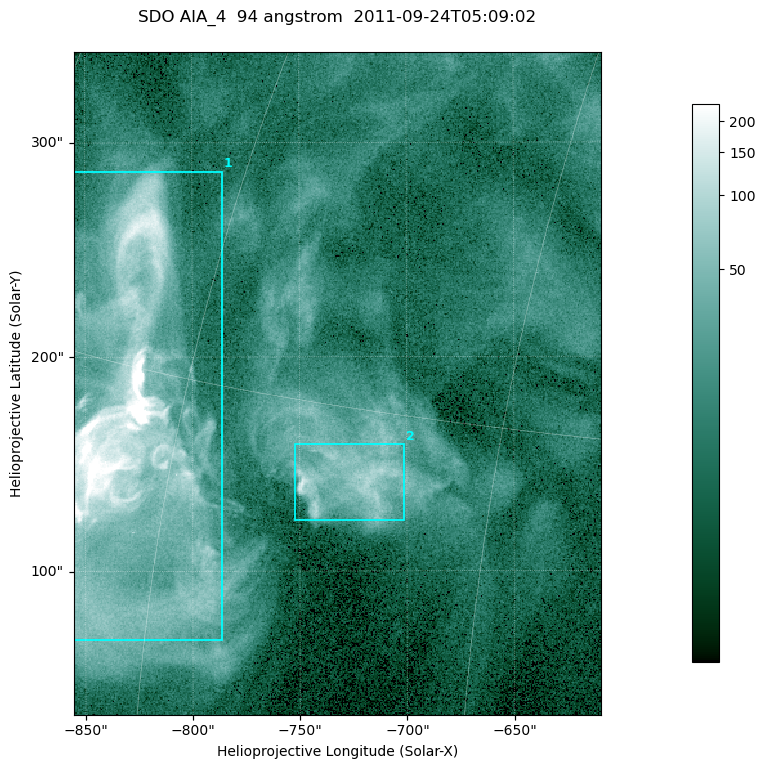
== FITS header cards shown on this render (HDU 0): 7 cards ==
TELESCOP= 'SDO     '           /
INSTRUME= 'AIA_4   '           /
WAVELNTH=                   94 /
WAVEUNIT= 'angstrom'           /
DATE-OBS= '2011-09-24T05:09:02.12' /
CTYPE1  = 'HPLN-TAN'           /
CTYPE2  = 'HPLT-TAN'           /

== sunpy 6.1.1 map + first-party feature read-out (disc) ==
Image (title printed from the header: SDO AIA_4  94 angstrom  2011-09-24T05:09:02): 410 x 515 px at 0.6 arcsec/px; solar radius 956 arcsec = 1593 px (partial field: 2.6% of the solar disc is inside the frame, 100% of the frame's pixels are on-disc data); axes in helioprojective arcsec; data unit not stated in the header (colour bar unlabelled)
Pointing: header CRPIX1/2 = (2058.48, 2043.05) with CRVAL1/2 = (0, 0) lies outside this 410 x 515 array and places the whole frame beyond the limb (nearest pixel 1.41 R_sun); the SolarSoft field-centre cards XCEN/YCEN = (-732.3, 187.6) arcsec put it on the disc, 1313 arcsec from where CRPIX/CRVAL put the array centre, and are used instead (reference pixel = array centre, CRVAL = XCEN/YCEN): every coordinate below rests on XCEN/YCEN
Orientation: roll -0.138 deg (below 1 deg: not rotated)
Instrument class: DISC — disc imager (sunpy class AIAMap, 94 A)
Bright regions (active regions / flare kernels): reference = the on-disc median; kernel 3 px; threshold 5 sigma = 39.5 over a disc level ~11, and >= 1.15x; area >= 211 px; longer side >= 5 px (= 3 arcsec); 2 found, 2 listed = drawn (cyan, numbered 1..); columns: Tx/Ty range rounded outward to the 2 arcsec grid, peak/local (2 s.f.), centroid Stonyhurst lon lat
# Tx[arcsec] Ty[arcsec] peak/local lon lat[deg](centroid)
1 -856..-786 68..288 54 -63 +14
2 -752..-700 122..160 9.2 -51 +13